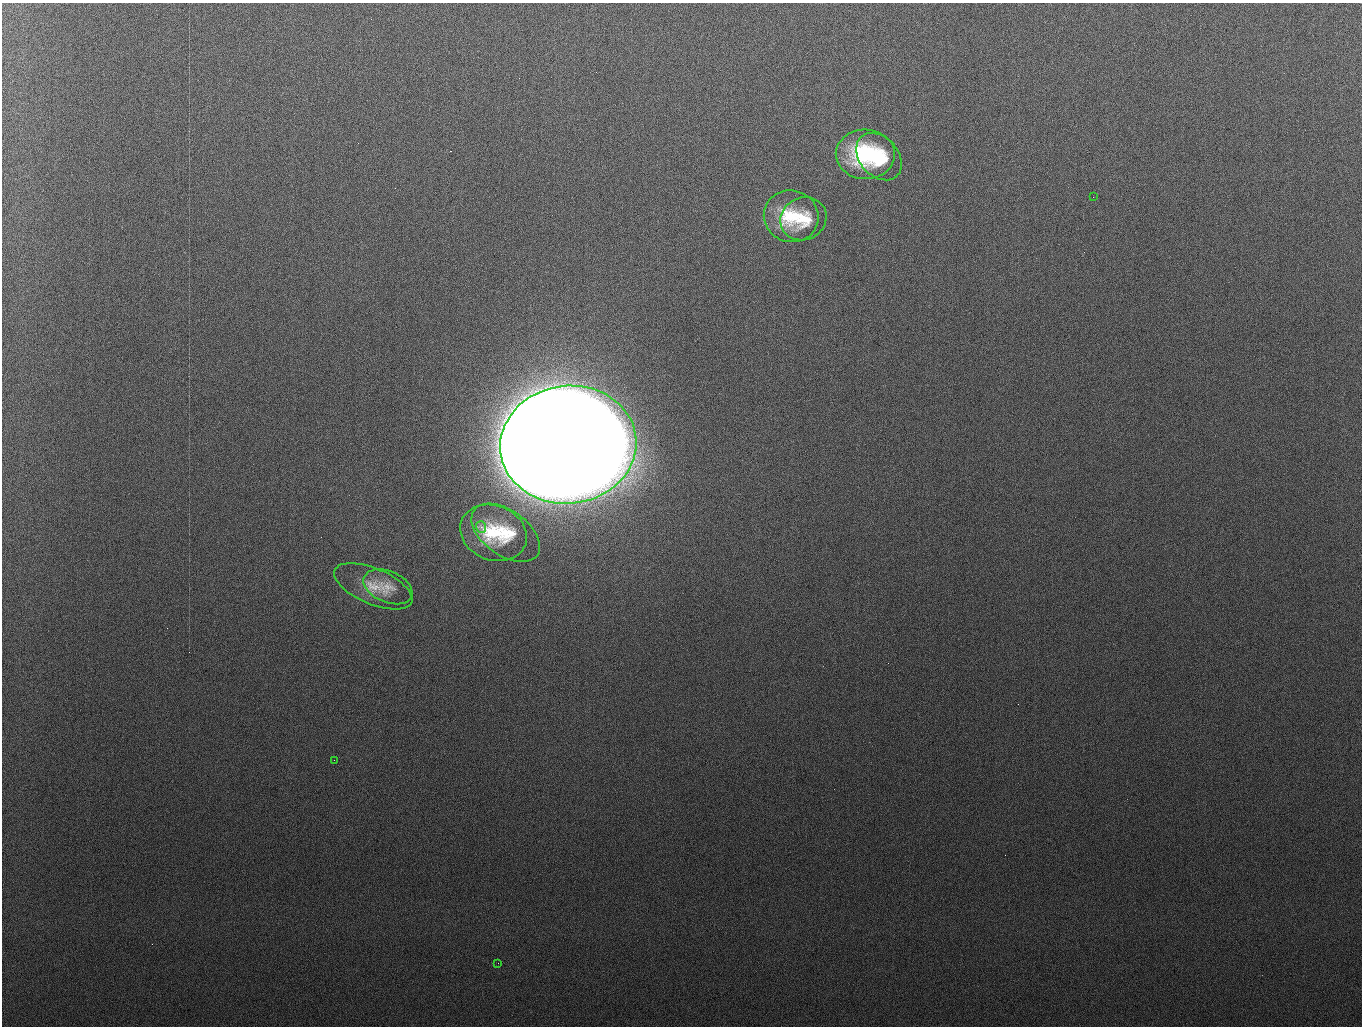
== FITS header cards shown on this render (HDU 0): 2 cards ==
NAXIS1  =                 1360 / length of data axis 1
NAXIS2  =                 1024 / length of data axis 2

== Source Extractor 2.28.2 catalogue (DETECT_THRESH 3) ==
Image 1360 x 1024 px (HDU 0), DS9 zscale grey, 1 PNG px = 1 image px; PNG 1364 x 1028 px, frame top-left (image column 1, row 1024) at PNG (2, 3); each listed source drawn as its Kron ellipse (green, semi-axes under 4 px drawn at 4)
Background 2540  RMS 26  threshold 78.5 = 3 sigma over >= 5 px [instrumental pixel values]
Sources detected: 13; all 13 listed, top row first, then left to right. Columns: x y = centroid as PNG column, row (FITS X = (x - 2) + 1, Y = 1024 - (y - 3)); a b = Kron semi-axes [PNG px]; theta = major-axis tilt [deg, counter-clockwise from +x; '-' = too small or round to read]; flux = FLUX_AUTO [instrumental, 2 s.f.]
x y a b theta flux
865 154 29 25 -2 1.8e+05
879 157 26 19 -48 1.1e+05
1093 197 3 2 - 1.7e+03
791 216 27 26 - 9.8e+04
803 219 23 21 28 6.3e+04
568 445 68 59 7 1.8e+08
481 527 6 5 - 6.1e+03
493 533 34 27 -21 1.2e+05
506 533 39 22 -36 9.1e+04
373 586 42 18 -23 5.4e+04
388 587 26 15 -23 3.3e+04
334 760 2 2 - 3.0e+03
498 963 2 2 - 2.6e+03